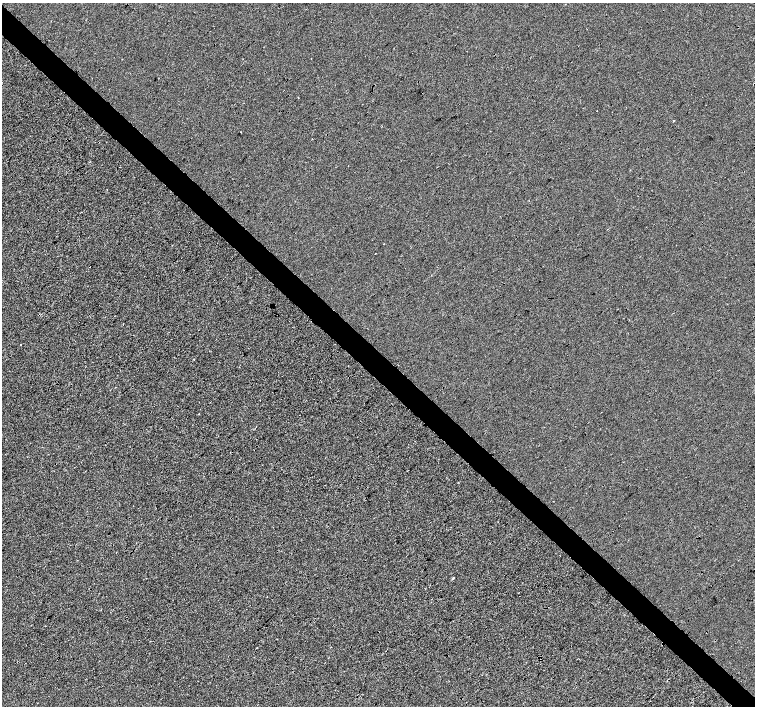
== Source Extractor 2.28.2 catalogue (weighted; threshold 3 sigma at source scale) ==
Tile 11 of 4 x 4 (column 3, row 3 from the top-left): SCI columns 3016-4520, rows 1635-3042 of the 6027 x 6019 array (HDU 1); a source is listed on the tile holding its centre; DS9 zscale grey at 2 x 2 block average (1 PNG px = mean of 2 x 2 image px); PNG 757 x 708 px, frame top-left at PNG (2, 3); no overlay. Shown black and unused: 5% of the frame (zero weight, under 3 of 4 exposures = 2% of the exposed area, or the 3 px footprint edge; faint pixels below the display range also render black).
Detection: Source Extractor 2.28.2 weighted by HDU 2 'WHT'; one run over the whole footprint, this tile lists its part. Background -0.0011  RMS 0.0063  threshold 0.0285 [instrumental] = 3 sigma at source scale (4.5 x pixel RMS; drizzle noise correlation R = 1.50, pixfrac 1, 0.0396/0.0396 arcsec/px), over >= 5 px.
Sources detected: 11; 2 cosmic-ray / hot-pixel residue — not listed; the other 9 listed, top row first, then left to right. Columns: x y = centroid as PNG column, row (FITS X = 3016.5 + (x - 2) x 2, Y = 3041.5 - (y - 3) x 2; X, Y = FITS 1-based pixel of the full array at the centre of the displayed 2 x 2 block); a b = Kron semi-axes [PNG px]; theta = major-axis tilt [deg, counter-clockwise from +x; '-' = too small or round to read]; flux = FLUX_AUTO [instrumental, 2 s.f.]
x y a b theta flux
122 59 2 2 - 0.79
298 97 2 2 - 0.79
597 111 2 2 - 0.53
674 121 2 2 - 1.2
375 253 2 2 - 1.5
21 345 2 2 - 2.6
194 359 2 2 - 1.2
454 578 2 2 - 3.6
267 596 2 2 - 1